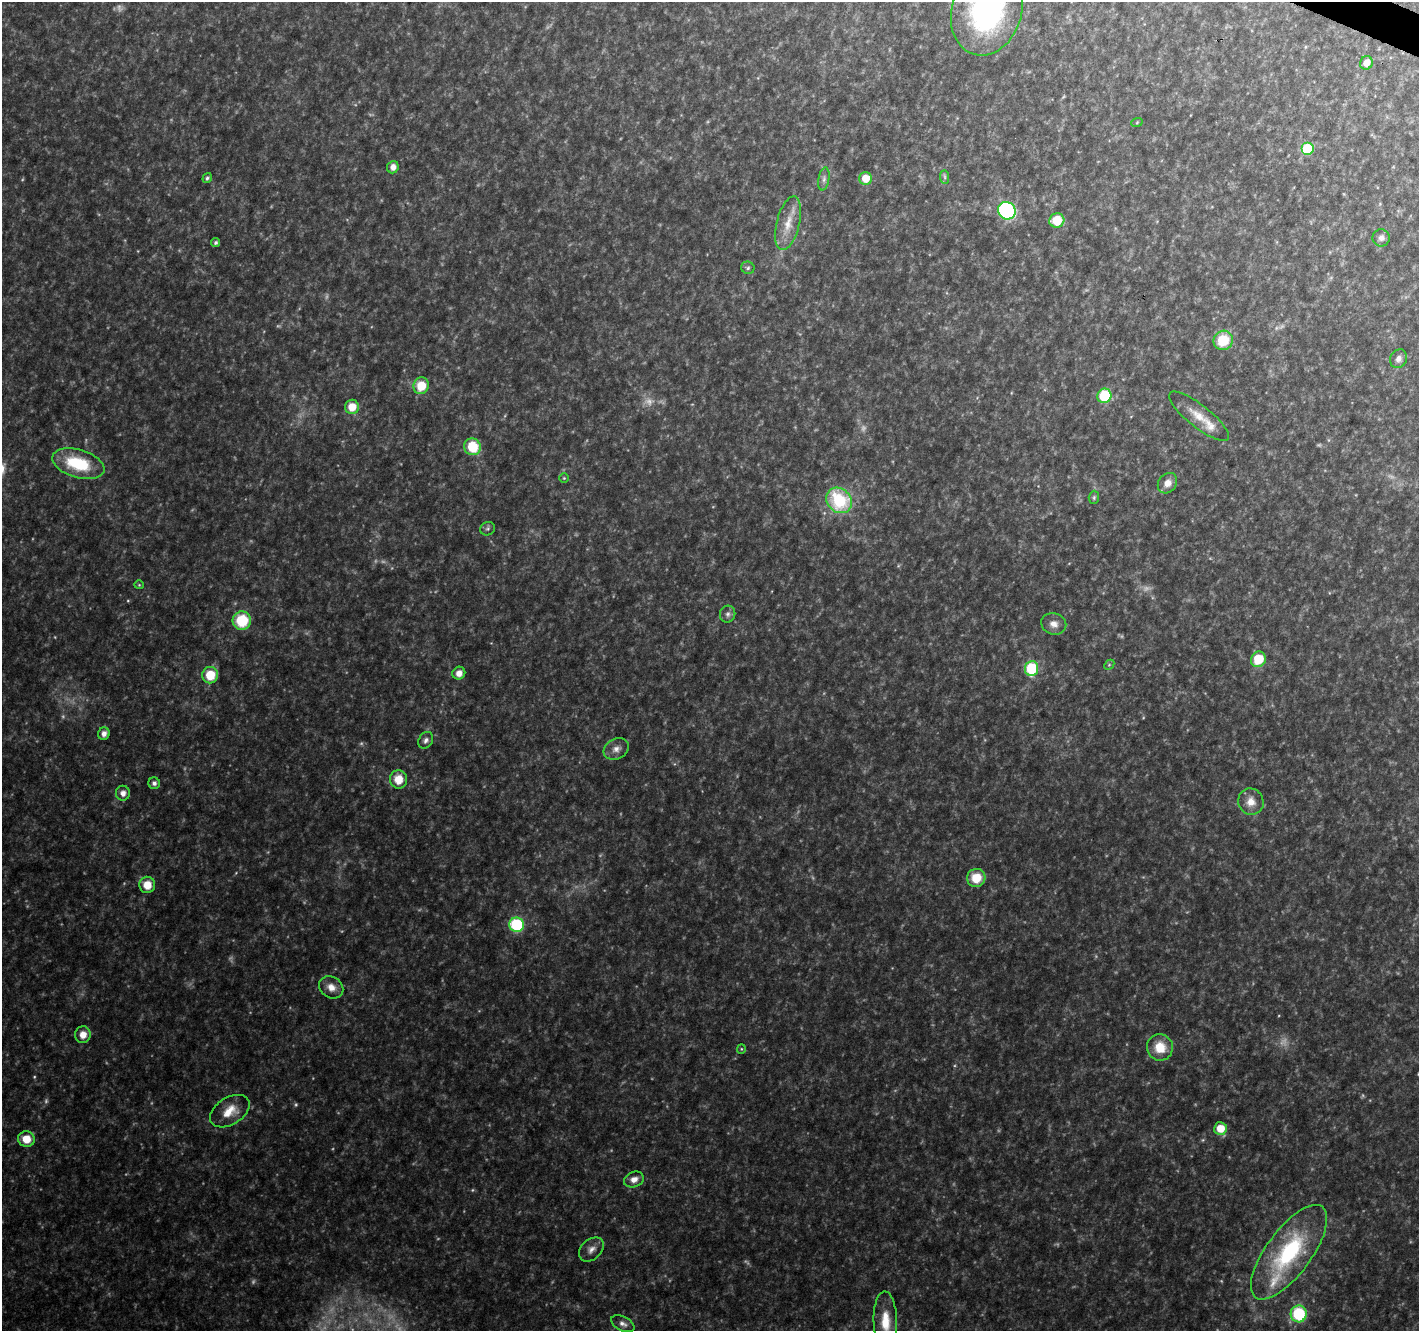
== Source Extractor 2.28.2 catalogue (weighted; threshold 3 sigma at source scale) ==
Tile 10 of 4 x 4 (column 2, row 3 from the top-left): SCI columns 1423-2839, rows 1597-2925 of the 5673 x 5786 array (HDU 1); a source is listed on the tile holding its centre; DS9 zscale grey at full resolution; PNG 1421 x 1333 px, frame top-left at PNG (2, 2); each listed source drawn as its Kron ellipse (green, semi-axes under 4 px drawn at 4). Shown black and unused: <1% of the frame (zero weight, under 4 of 8 exposures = <1% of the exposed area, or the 3 px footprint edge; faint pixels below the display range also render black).
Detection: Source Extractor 2.28.2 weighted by HDU 2 'WHT'; one run over the whole footprint, this tile lists its part. Background 0.0369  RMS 0.0028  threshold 0.0116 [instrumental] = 3 sigma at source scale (4.09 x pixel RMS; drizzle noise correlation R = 1.36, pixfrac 0.8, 0.0396/0.0396 arcsec/px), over >= 5 px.
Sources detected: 80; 18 too faint to see at this stretch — neither listed nor drawn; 2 inside a brighter listed object's ellipse — not listed separately; the other 60 listed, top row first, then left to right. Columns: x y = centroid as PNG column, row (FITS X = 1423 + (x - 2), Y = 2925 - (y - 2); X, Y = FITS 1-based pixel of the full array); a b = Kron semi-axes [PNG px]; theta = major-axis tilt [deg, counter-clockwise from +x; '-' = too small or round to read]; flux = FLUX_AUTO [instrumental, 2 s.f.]
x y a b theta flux
987 11 45 35 72 57
1366 63 7 6 - 1.9
1137 122 6 3 20 0.29
1308 149 6 6 - 14
393 167 6 5 - 1.6
945 177 7 4 -89 0.54
207 178 5 4 - 0.5
866 178 6 6 - 4.3
824 179 11 5 81 0.95
1007 211 9 8 - 39
1057 220 7 7 - 6.1
788 223 27 11 76 4.9
1381 238 8 8 - 1.3
216 243 5 4 - 0.56
748 268 7 6 - 0.61
1223 340 10 9 - 8.6
1399 359 9 8 - 1.2
421 386 8 7 - 5.6
1104 396 7 7 - 13
352 407 7 7 - 4.1
1199 416 37 11 -38 5.2
472 447 8 8 - 9.2
78 464 27 14 -16 14
564 478 5 5 - 0.31
1167 483 11 9 51 2.3
1094 497 6 5 - 0.46
839 500 14 11 -45 18
488 529 7 6 - 0.62
139 585 4 4 - 0.26
728 614 8 7 - 0.94
242 621 9 9 - 11
1054 624 13 10 -19 2.2
1258 659 8 7 - 7.9
1109 665 6 4 45 0.35
1032 668 7 6 - 17
459 673 6 6 - 1.9
210 675 8 8 - 7
104 734 6 5 - 1.6
426 740 9 7 59 1
616 749 13 10 28 1.9
398 779 9 8 - 4.6
154 783 6 5 - 0.89
123 793 7 7 - 1.6
1251 802 13 12 - 3
976 878 9 9 - 5.4
147 885 8 8 - 4.1
517 925 7 7 - 24
331 987 13 10 -33 2.5
83 1035 8 8 - 2.9
1160 1047 13 13 - 5.7
741 1049 5 4 - 0.29
230 1111 22 13 32 5
1220 1128 6 6 - 4.4
26 1139 8 8 - 4.6
634 1180 10 7 20 2
591 1249 14 10 43 2
1289 1252 56 22 54 31
1299 1314 8 8 - 18
885 1322 30 12 -88 6.9
623 1324 12 7 -28 1.3
Isophote crosses this tile's border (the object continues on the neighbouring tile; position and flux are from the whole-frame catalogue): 2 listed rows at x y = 987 11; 885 1322